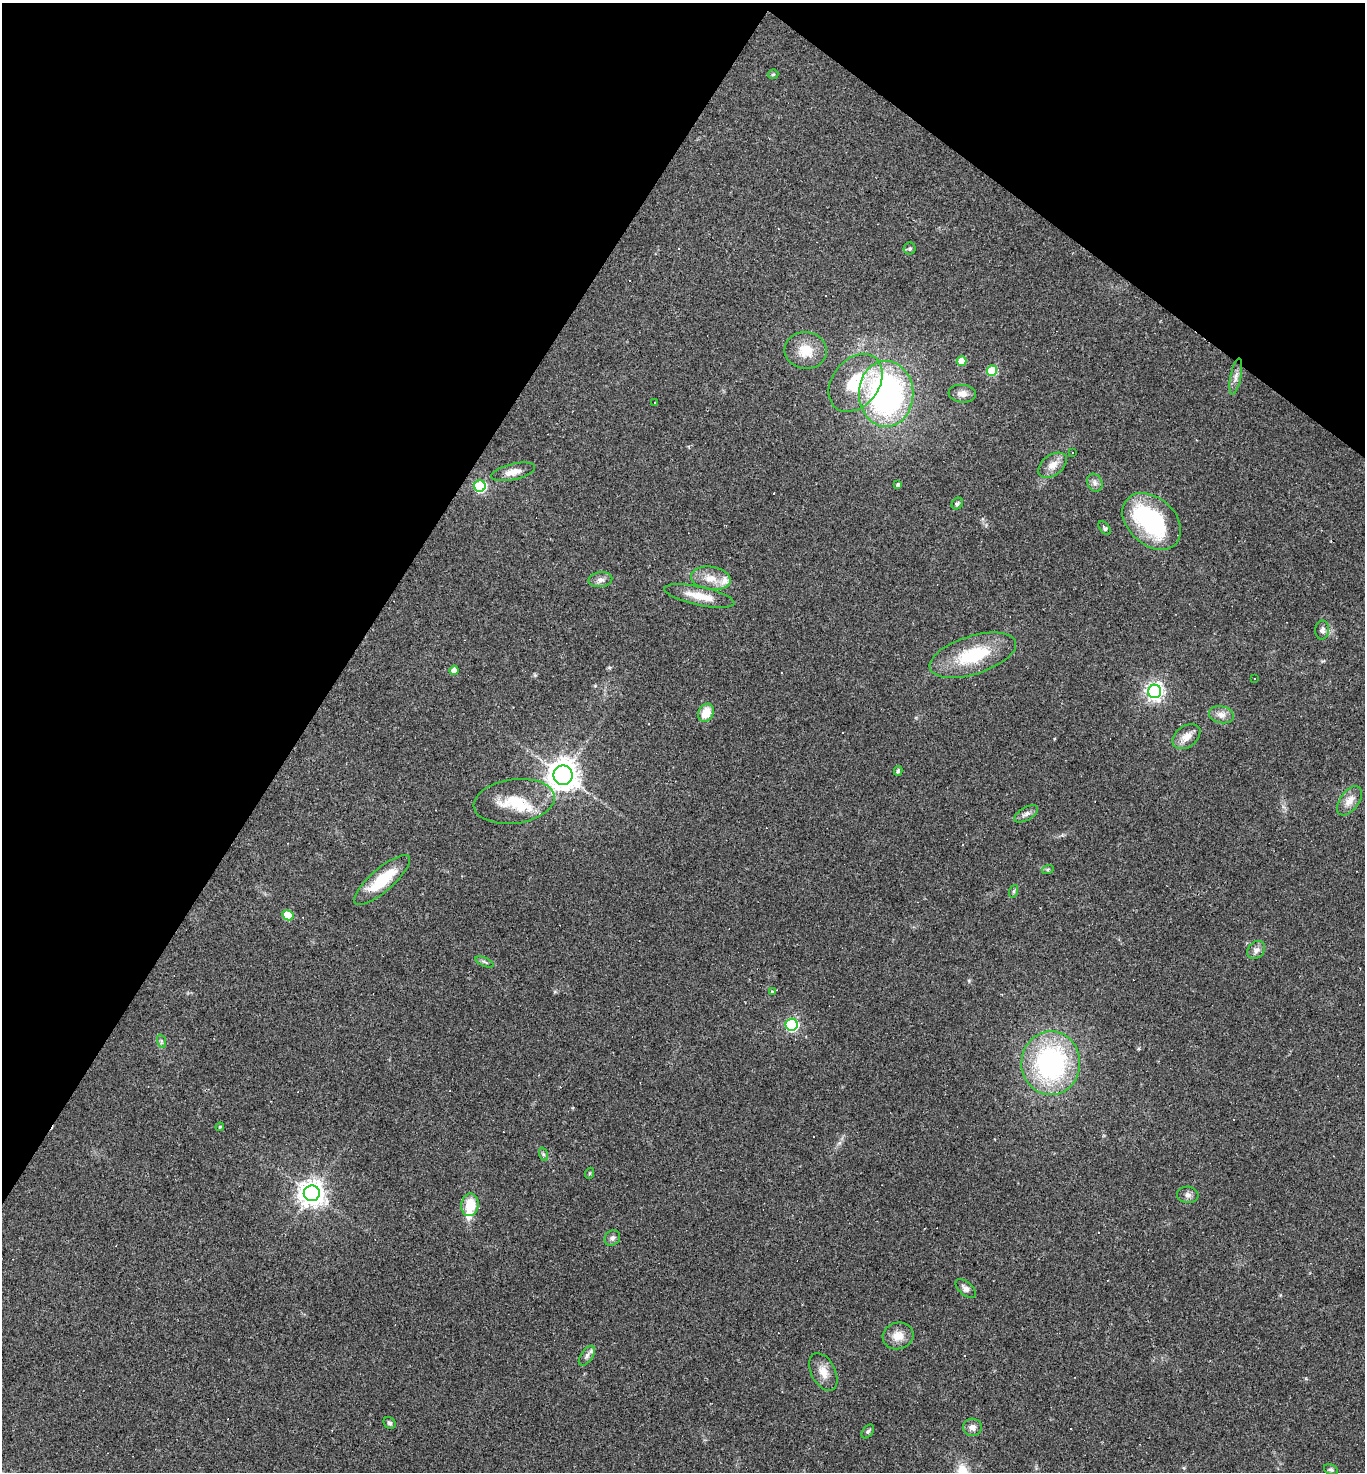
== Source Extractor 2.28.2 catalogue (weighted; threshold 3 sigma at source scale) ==
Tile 2 of 4 x 4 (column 2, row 1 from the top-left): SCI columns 1651-3013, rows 4412-5881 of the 5888 x 5881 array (HDU 1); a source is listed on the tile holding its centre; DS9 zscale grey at full resolution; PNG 1367 x 1474 px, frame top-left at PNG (2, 3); each listed source drawn as its Kron ellipse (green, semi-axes under 4 px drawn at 4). Shown black and unused: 30% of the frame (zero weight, under 2 of 3 exposures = <1% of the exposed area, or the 3 px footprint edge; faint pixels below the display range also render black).
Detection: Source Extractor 2.28.2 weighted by HDU 2 'WHT'; one run over the whole footprint, this tile lists its part. Background 0.071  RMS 0.007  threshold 0.0313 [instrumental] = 3 sigma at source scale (4.5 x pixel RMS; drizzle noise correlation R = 1.50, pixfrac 1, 0.05/0.05 arcsec/px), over >= 5 px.
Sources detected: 81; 1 inside a brighter object's white glare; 15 cosmic-ray / hot-pixel residue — neither listed nor drawn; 5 inside a brighter listed object's ellipse — not listed separately; the other 60 listed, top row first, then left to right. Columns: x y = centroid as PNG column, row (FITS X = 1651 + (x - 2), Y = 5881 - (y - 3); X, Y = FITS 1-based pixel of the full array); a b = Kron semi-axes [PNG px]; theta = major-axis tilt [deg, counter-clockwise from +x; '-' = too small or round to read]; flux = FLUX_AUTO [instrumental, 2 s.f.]
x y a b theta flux
773 74 5 5 - 0.85
910 249 6 6 - 1.4
806 350 21 18 -6 14
962 361 5 5 - 15
992 371 5 5 - 34
1236 377 18 5 79 3.7
855 383 32 23 52 31
886 394 33 27 -89 190
962 394 14 9 -5 4.8
655 402 2 2 - 0.38
1072 453 2 2 - 0.53
1053 465 16 10 37 6.7
513 472 22 8 13 6.9
1095 483 9 7 -60 2.6
898 485 4 4 - 2
480 486 6 5 - 72
957 504 6 5 - 1.4
1152 521 33 23 -42 64
1105 528 8 4 -54 2
711 578 20 11 -8 10
600 580 12 7 6 3.4
699 596 36 9 -12 12
1322 630 9 7 82 2.7
973 655 45 19 18 39
454 670 5 4 - 4.5
1254 679 3 3 - 1.2
1155 691 6 6 - 280
706 713 9 7 61 11
1221 715 12 8 -12 4.5
1186 737 15 10 36 6.8
898 771 5 3 - 1.1
563 775 9 9 - 920
514 801 41 22 7 27
1349 801 17 9 55 6.6
1026 814 13 6 30 3
1048 869 6 4 19 0.98
382 880 36 11 41 26
1014 891 6 4 71 0.99
288 915 6 5 - 23
1256 950 10 7 43 3.4
484 962 10 3 -23 1.3
772 992 3 3 - 3.3
792 1025 6 6 - 100
161 1041 7 4 -71 1.3
1051 1063 32 29 87 110
220 1127 4 3 - 0.67
543 1154 7 4 -71 1.3
590 1173 5 3 - 0.75
312 1193 8 8 - 690
1188 1195 10 8 -6 2.9
470 1205 11 8 83 15
612 1238 8 7 - 2.3
966 1288 12 6 -42 2.9
898 1336 15 13 14 8.4
587 1356 11 5 55 2.5
823 1372 20 12 -63 8.3
389 1423 6 5 - 1.4
972 1427 9 8 - 3.7
868 1431 8 5 52 1.3
1331 1470 7 5 -25 1.4